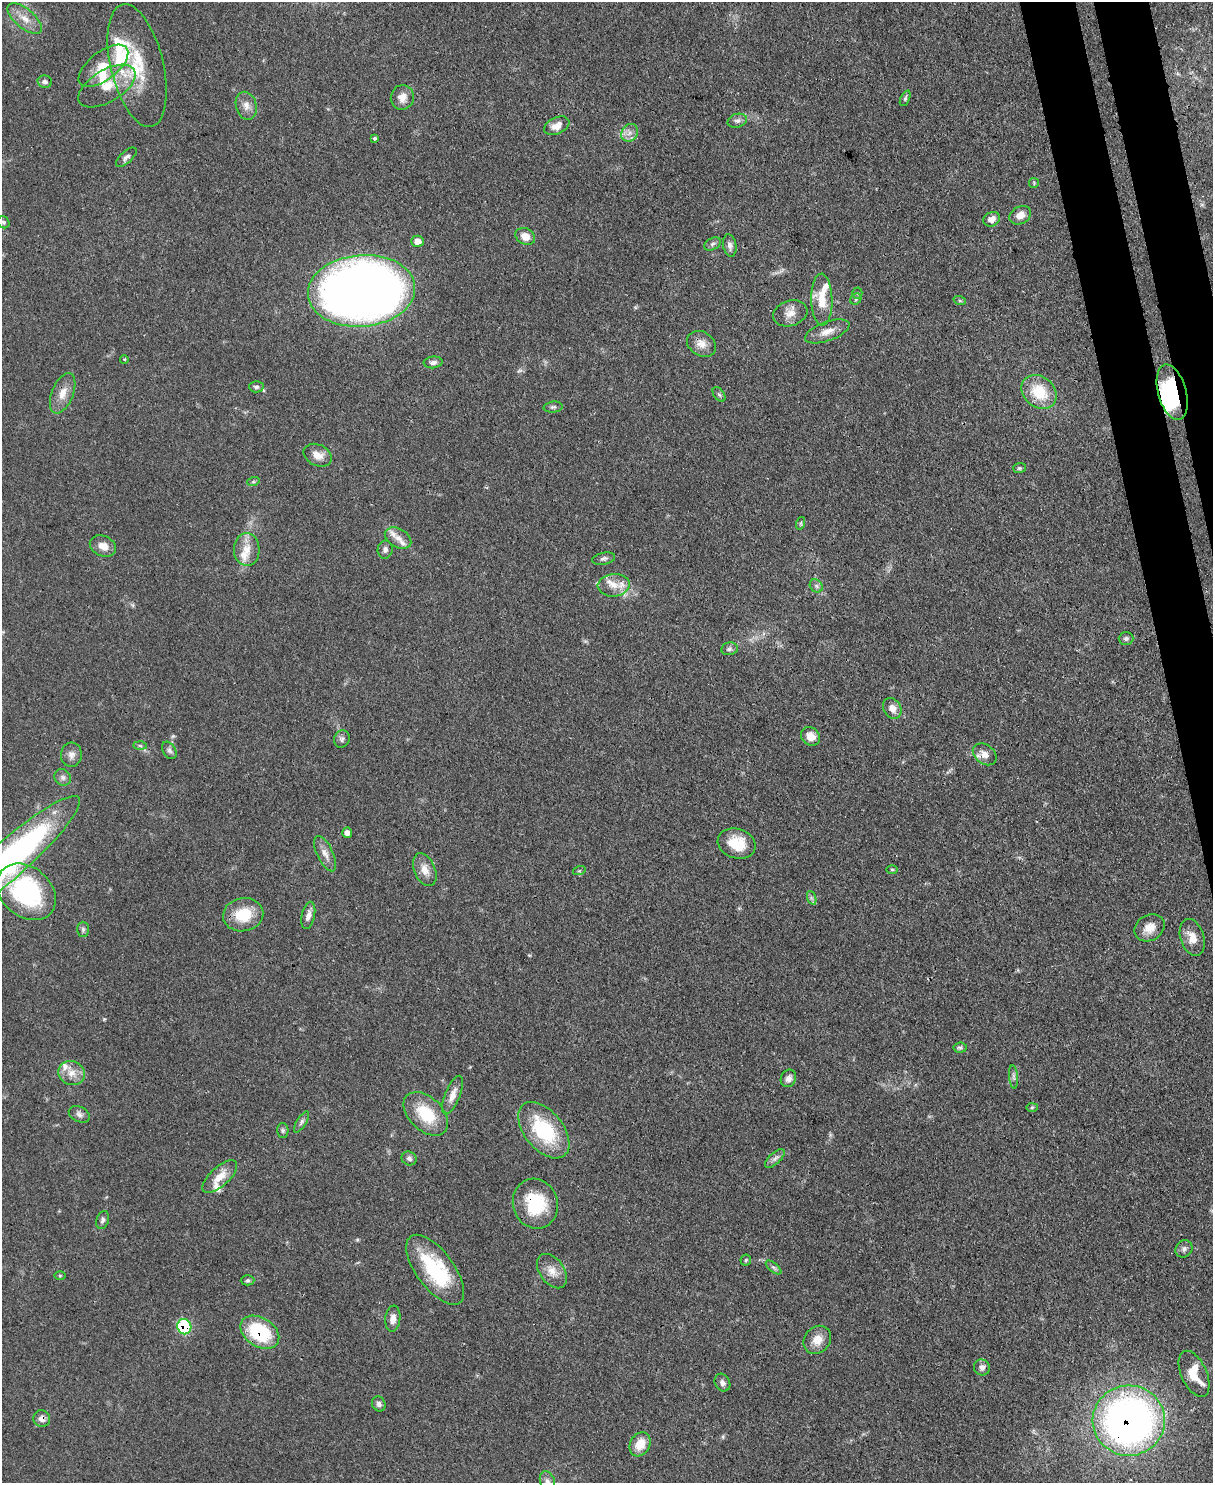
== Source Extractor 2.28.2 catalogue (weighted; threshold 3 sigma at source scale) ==
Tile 6 of 4 x 3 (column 2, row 2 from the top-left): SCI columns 1290-2500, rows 1696-3176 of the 5000 x 4982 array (HDU 1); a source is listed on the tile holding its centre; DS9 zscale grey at full resolution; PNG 1215 x 1485 px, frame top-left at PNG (2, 2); each listed source drawn as its Kron ellipse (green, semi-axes under 4 px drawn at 4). Shown black and unused: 4% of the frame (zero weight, under 3 of 4 exposures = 9% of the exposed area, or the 3 px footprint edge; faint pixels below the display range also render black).
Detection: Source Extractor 2.28.2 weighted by HDU 2 'WHT'; one run over the whole footprint, this tile lists its part. Background 0.0551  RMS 0.004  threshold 0.0179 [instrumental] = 3 sigma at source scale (4.5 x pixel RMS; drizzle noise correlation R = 1.50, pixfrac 1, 0.05/0.05 arcsec/px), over >= 5 px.
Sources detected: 119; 1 too faint to see at this stretch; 1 inside a brighter object's white glare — neither listed nor drawn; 10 inside a brighter listed object's ellipse — not listed separately; the other 107 listed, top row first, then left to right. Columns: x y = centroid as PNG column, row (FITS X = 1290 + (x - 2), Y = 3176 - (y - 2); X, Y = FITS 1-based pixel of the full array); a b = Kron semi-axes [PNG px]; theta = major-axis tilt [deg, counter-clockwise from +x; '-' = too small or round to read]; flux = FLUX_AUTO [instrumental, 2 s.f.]
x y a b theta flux
25 19 21 9 -40 5.1
103 66 29 14 37 9.3
137 66 63 26 -76 25
45 82 7 6 - 1.3
107 86 32 16 31 11
402 97 12 11 - 3.7
905 98 8 4 65 0.77
246 106 14 10 -75 3.1
737 121 10 6 16 1.5
557 126 13 8 25 3.9
630 133 9 7 54 2.2
375 138 3 3 - 1.4
126 157 13 6 43 1.5
1034 183 5 5 - 0.5
1020 215 11 8 29 3.5
992 219 9 7 25 2.8
3 222 6 5 - 0.72
525 236 10 8 -27 4.5
417 241 6 5 - 3.8
712 244 9 5 27 1
730 245 11 6 -80 1.7
362 291 54 36 5 520
857 293 5 5 - 0.59
856 299 6 5 - 0.72
822 300 26 10 -89 9.3
960 301 6 4 -19 0.57
790 313 17 12 17 4.1
827 331 23 9 20 4.6
701 344 15 12 -32 4
124 359 4 3 - 0.32
433 362 9 6 5 1.5
256 387 7 5 -3 1.1
1039 392 19 15 -41 14
1172 392 28 14 -74 28
63 393 21 10 68 5
719 394 8 5 -53 0.79
553 407 9 5 7 0.91
318 455 15 10 -26 4
1019 468 6 5 - 0.7
253 482 6 4 19 0.62
801 523 6 4 72 0.58
398 538 14 9 -29 3.5
103 546 13 10 -23 4.2
247 549 16 13 -87 5.6
385 550 9 7 80 1.6
604 559 11 6 11 1.2
614 585 16 11 5 5.3
816 586 7 6 - 1.1
1126 638 7 6 - 0.94
729 649 8 6 9 1
892 708 11 8 -59 3
811 736 10 8 -37 4.1
342 739 9 7 71 1.4
140 746 6 4 -2 0.66
169 750 9 6 -60 1.2
985 754 13 9 -37 3.3
71 755 12 10 85 2.5
63 777 9 8 - 1.5
347 833 5 5 - 1.8
736 844 19 14 -17 11
325 854 19 8 -64 3.3
8 860 94 18 41 150
892 869 5 3 - 0.43
425 870 17 10 -67 4.1
579 871 6 4 18 0.51
26 892 33 24 -40 51
812 898 7 4 -70 0.83
243 915 20 16 11 13
308 915 14 6 76 2.3
1149 928 16 12 34 4.8
83 929 7 6 - 0.92
1192 937 19 12 -73 5
960 1048 7 5 6 0.84
71 1073 13 12 - 4.5
1014 1077 11 4 -85 1.2
788 1078 9 7 64 2
453 1095 20 7 68 3.8
1032 1107 6 4 2 0.51
79 1114 11 7 -28 1.7
426 1114 26 16 -43 17
301 1122 12 5 59 1.2
544 1130 33 19 -51 30
283 1131 7 5 -89 0.83
409 1158 7 6 - 1.2
775 1158 12 5 43 1.6
220 1177 22 9 42 5.9
535 1204 25 22 -72 21
103 1220 9 6 71 1.1
1184 1249 9 8 - 1.5
746 1260 6 5 - 0.59
774 1267 9 4 -39 1
435 1270 41 18 -53 32
552 1271 19 12 -54 4.6
60 1276 6 4 1 0.4
248 1280 7 5 0 0.77
393 1319 13 7 84 2.8
184 1327 8 7 - 23
260 1332 21 14 -32 27
817 1340 15 12 50 5.1
982 1367 8 7 - 1.9
1194 1374 25 12 -66 10
722 1383 9 7 -60 1.6
379 1404 8 6 -57 1.4
42 1419 8 8 - 2.2
1129 1421 36 35 - 220
640 1444 13 9 60 7
547 1482 11 7 -72 2
Overlapping masked pixels (flux is a lower limit): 7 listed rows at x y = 1172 392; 8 860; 535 1204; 184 1327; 260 1332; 42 1419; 1129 1421
Isophote crosses this tile's border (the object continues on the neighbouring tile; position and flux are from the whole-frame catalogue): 2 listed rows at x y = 8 860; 547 1482